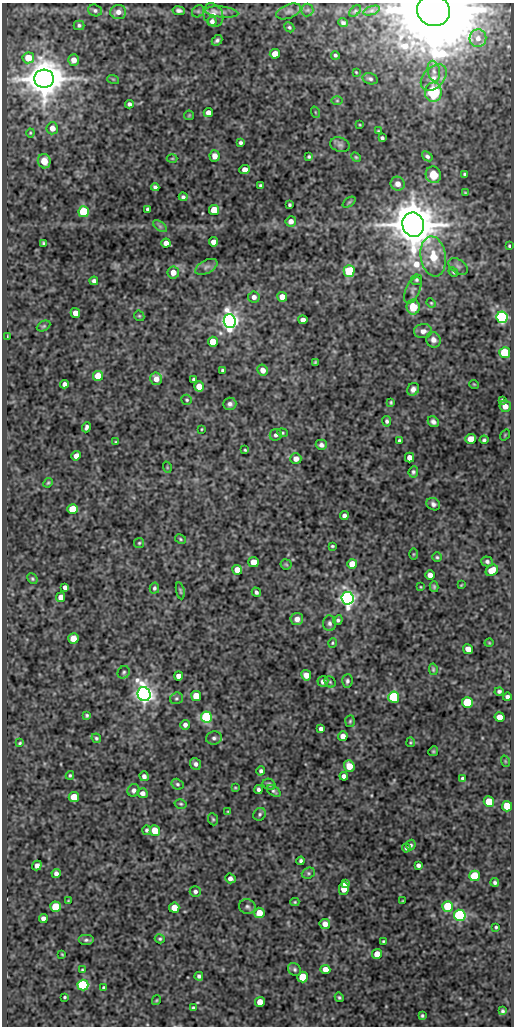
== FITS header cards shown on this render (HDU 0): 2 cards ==
NAXIS1  =                  512
NAXIS2  =                 1024

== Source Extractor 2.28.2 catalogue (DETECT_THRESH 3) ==
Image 512 x 1024 px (HDU 0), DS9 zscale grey, 1 PNG px = 1 image px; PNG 516 x 1028 px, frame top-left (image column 1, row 1024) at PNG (2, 3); each listed source drawn as its Kron ellipse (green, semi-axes under 4 px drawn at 4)
Background 75.6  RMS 0.5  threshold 1.51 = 3 sigma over >= 5 px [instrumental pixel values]
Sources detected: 250; all 250 listed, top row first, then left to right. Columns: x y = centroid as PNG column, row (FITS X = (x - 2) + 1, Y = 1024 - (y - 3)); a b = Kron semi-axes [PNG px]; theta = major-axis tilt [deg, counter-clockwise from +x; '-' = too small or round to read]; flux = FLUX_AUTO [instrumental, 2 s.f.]
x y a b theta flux
95 10 7 6 - 86
307 10 6 6 - 78
179 11 6 4 -10 96
198 11 7 5 44 68
289 11 13 6 22 140
355 11 7 4 45 46
371 11 8 4 19 76
433 11 17 15 -24 400000
118 12 8 7 - 200
222 12 17 5 -6 170
213 15 12 9 -62 310
212 21 5 4 - 120
343 23 5 4 - 75
79 25 5 5 - 69
289 27 5 4 - 56
478 38 9 8 - 200
217 40 6 4 42 83
275 54 5 5 - 410
335 55 4 4 - 57
28 58 6 5 - 610
74 60 6 5 - 250
434 71 10 6 -78 160
356 72 3 2 - 27
434 78 15 10 47 360
44 79 10 9 - 98000
113 79 6 3 -18 36
370 79 8 5 -15 88
433 92 9 8 - 2400
337 101 6 4 0 41
129 104 4 4 - 84
208 112 4 4 - 230
315 112 6 3 -71 30
189 115 5 5 - 37
360 125 4 2 - 26
52 128 6 6 - 260
378 131 3 2 - 29
30 133 4 4 - 35
382 138 4 3 - 69
240 143 4 4 - 71
340 145 10 7 -18 110
214 156 5 5 - 250
427 156 6 4 -38 75
309 157 3 3 - 52
356 157 5 4 - 40
172 158 5 3 - 31
44 161 7 6 - 450
245 169 5 4 - 210
465 174 3 3 - 55
433 175 8 7 - 520
398 184 7 7 - 210
261 186 4 4 - 74
155 187 4 4 - 86
465 193 3 2 - 31
183 197 4 4 - 74
349 202 7 4 37 43
290 205 3 3 - 52
148 209 4 4 - 100
214 210 5 5 - 940
84 212 5 5 - 2900
291 221 5 5 - 180
413 225 12 11 - 140000
160 226 8 4 -37 73
214 242 4 4 - 260
44 243 4 3 - 56
166 243 4 4 - 290
509 246 3 3 - 39
433 256 20 12 -82 850
458 266 11 7 -35 120
206 267 12 6 28 140
349 271 5 5 - 2100
173 272 6 6 - 300
453 272 5 4 - 43
416 280 5 5 - 63
94 281 4 4 - 100
413 290 14 7 66 150
254 297 6 5 - 150
282 297 5 5 - 440
431 303 5 4 - 36
413 307 7 6 - 700
75 313 5 4 - 280
139 316 5 4 - 43
502 317 6 5 - 9800
303 320 4 4 - 200
230 321 7 6 - 26000
44 326 7 4 26 51
423 331 9 7 0 190
7 337 4 2 - 28
433 340 8 7 - 160
213 342 5 5 - 860
505 353 5 5 - 2100
315 362 3 3 - 36
263 370 6 5 - 220
223 371 4 4 - 87
98 376 5 5 - 560
156 379 6 6 - 260
194 379 4 3 - 62
64 384 4 4 - 140
474 384 5 3 - 29
199 386 5 5 - 380
413 389 6 5 - 150
187 400 5 5 - 49
502 400 4 3 - 49
391 402 4 3 - 42
230 404 6 6 - 120
505 406 6 5 - 270
387 421 5 4 - 74
433 422 6 5 - 110
86 427 5 3 - 92
202 429 3 2 - 27
282 433 5 4 - 47
276 435 6 5 - 110
505 435 6 3 54 34
471 439 5 5 - 480
484 440 4 3 - 57
399 441 4 3 - 71
116 442 3 3 - 34
321 445 6 5 - 120
245 450 3 3 - 38
76 456 5 4 - 240
409 458 5 4 - 270
296 459 5 5 - 220
167 467 6 3 -73 31
413 472 6 4 82 67
48 483 5 4 - 42
433 504 7 6 - 95
72 509 5 5 - 770
344 516 4 4 - 120
180 539 6 4 -29 47
139 543 5 5 - 47
332 546 3 3 - 44
413 554 6 4 89 35
437 557 4 4 - 48
253 562 5 5 - 470
487 562 6 5 - 90
286 564 5 5 - 45
352 564 5 5 - 590
237 570 5 5 - 430
492 570 6 5 - 520
430 575 5 4 - 260
32 579 5 4 - 51
461 585 3 2 - 25
65 587 4 4 - 130
421 587 4 2 - 23
434 587 5 4 - 46
154 588 5 4 - 71
180 591 8 4 -78 55
256 592 5 4 - 79
61 597 5 4 - 260
347 598 6 6 - 15000
297 619 6 6 - 220
338 620 5 4 - 71
330 623 8 6 -85 110
73 639 5 5 - 410
332 643 5 3 - 35
489 643 5 3 - 26
468 649 5 4 - 320
433 669 6 4 -81 48
124 672 6 5 - 66
306 675 5 5 - 350
178 676 4 4 - 200
323 681 5 5 - 150
347 681 7 5 86 79
330 682 6 5 - 53
499 691 4 4 - 72
144 694 7 6 - 25000
196 696 5 5 - 720
394 697 5 5 - 3500
507 697 4 4 - 100
176 698 6 5 - 66
467 703 5 5 - 2300
87 715 4 4 - 52
206 717 5 5 - 4000
499 717 5 5 - 290
350 721 6 5 - 50
185 725 5 4 - 120
321 729 4 4 - 130
343 736 5 4 - 230
96 738 5 4 - 57
214 738 8 6 10 100
411 742 5 4 - 39
20 743 3 2 - 39
433 751 5 4 - 41
505 761 6 3 -72 33
196 764 6 5 - 99
349 766 5 5 - 590
261 771 4 4 - 82
70 775 4 3 - 44
144 776 5 4 - 110
344 776 4 4 - 140
462 778 4 4 - 55
177 784 6 5 - 64
269 784 6 5 - 72
235 788 4 3 - 33
134 790 6 6 - 110
258 790 4 3 - 92
274 791 8 5 -35 64
142 793 5 5 - 170
74 797 5 5 - 740
489 802 5 5 - 890
181 804 6 4 -14 50
507 806 5 5 - 940
228 811 3 2 - 26
260 814 7 6 - 66
213 819 6 4 -67 51
147 830 5 4 - 60
155 831 5 5 - 630
411 845 5 4 - 68
406 848 4 4 - 66
301 861 4 3 - 68
37 865 5 4 - 150
418 865 4 4 - 100
308 873 7 5 20 66
56 874 4 4 - 130
474 876 5 5 - 1700
230 878 5 4 - 140
495 882 4 4 - 68
345 884 4 3 - 120
344 889 6 5 - 570
195 892 5 5 - 88
68 901 3 2 - 24
402 901 3 2 - 27
295 902 4 4 - 36
448 906 5 5 - 1700
55 907 5 5 - 1300
247 907 8 7 - 100
174 908 5 5 - 590
259 913 5 5 - 500
460 915 6 5 - 6100
43 918 4 4 - 180
325 924 5 5 - 250
496 927 3 3 - 44
160 939 5 4 - 51
86 940 8 5 0 78
383 941 3 3 - 39
62 954 3 2 - 26
377 954 5 4 - 380
295 969 7 5 -47 77
325 969 5 4 - 320
82 970 3 3 - 34
199 976 4 4 - 87
303 977 5 5 - 1200
83 985 5 5 - 4400
104 988 4 3 - 66
65 997 3 3 - 41
339 997 5 4 - 52
156 1000 5 4 - 36
260 1002 5 5 - 390
193 1008 4 4 - 60
503 1011 4 4 - 60
422 1016 4 3 - 52
At the frame edge (FLAGS 8, measured only in part): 1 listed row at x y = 433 11

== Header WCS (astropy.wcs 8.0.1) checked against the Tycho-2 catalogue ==
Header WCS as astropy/WCSLIB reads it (CRVAL/CRPIX/CD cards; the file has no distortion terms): RA---SIN/DEC--SIN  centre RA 05:41:03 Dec -05:39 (85.26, -5.65 deg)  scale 1 arcsec/px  FOV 8.5' x 17.1'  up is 0 deg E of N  parity normal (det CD < 0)
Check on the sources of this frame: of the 60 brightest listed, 4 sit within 1.5 arcsec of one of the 5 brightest Tycho-2 stars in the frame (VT <= 11.49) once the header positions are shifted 0.05 arcsec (0.05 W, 0.01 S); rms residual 0.32 arcsec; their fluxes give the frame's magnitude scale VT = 21.81 - 2.5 log10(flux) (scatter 0.10 mag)
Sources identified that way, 4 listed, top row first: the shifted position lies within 1.5 arcsec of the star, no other Tycho-2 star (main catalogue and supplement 1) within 3.0 arcsec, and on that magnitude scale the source's flux lands within +1.5 / -3 mag of the star's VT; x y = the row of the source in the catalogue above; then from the Tycho-2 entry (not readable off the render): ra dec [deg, ICRS J2000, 3 dp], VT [Tycho-2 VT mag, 2 dp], TYC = Tycho-2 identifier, HIP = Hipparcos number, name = IAU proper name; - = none
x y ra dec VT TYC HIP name
44 79 85.323 -5.528 10.82 4775-332-1 - -
413 225 85.220 -5.568 8.86 4775-337-1 - -
347 598 85.238 -5.672 11.27 4779-567-1 - -
144 694 85.295 -5.699 10.91 4779-561-1 - -